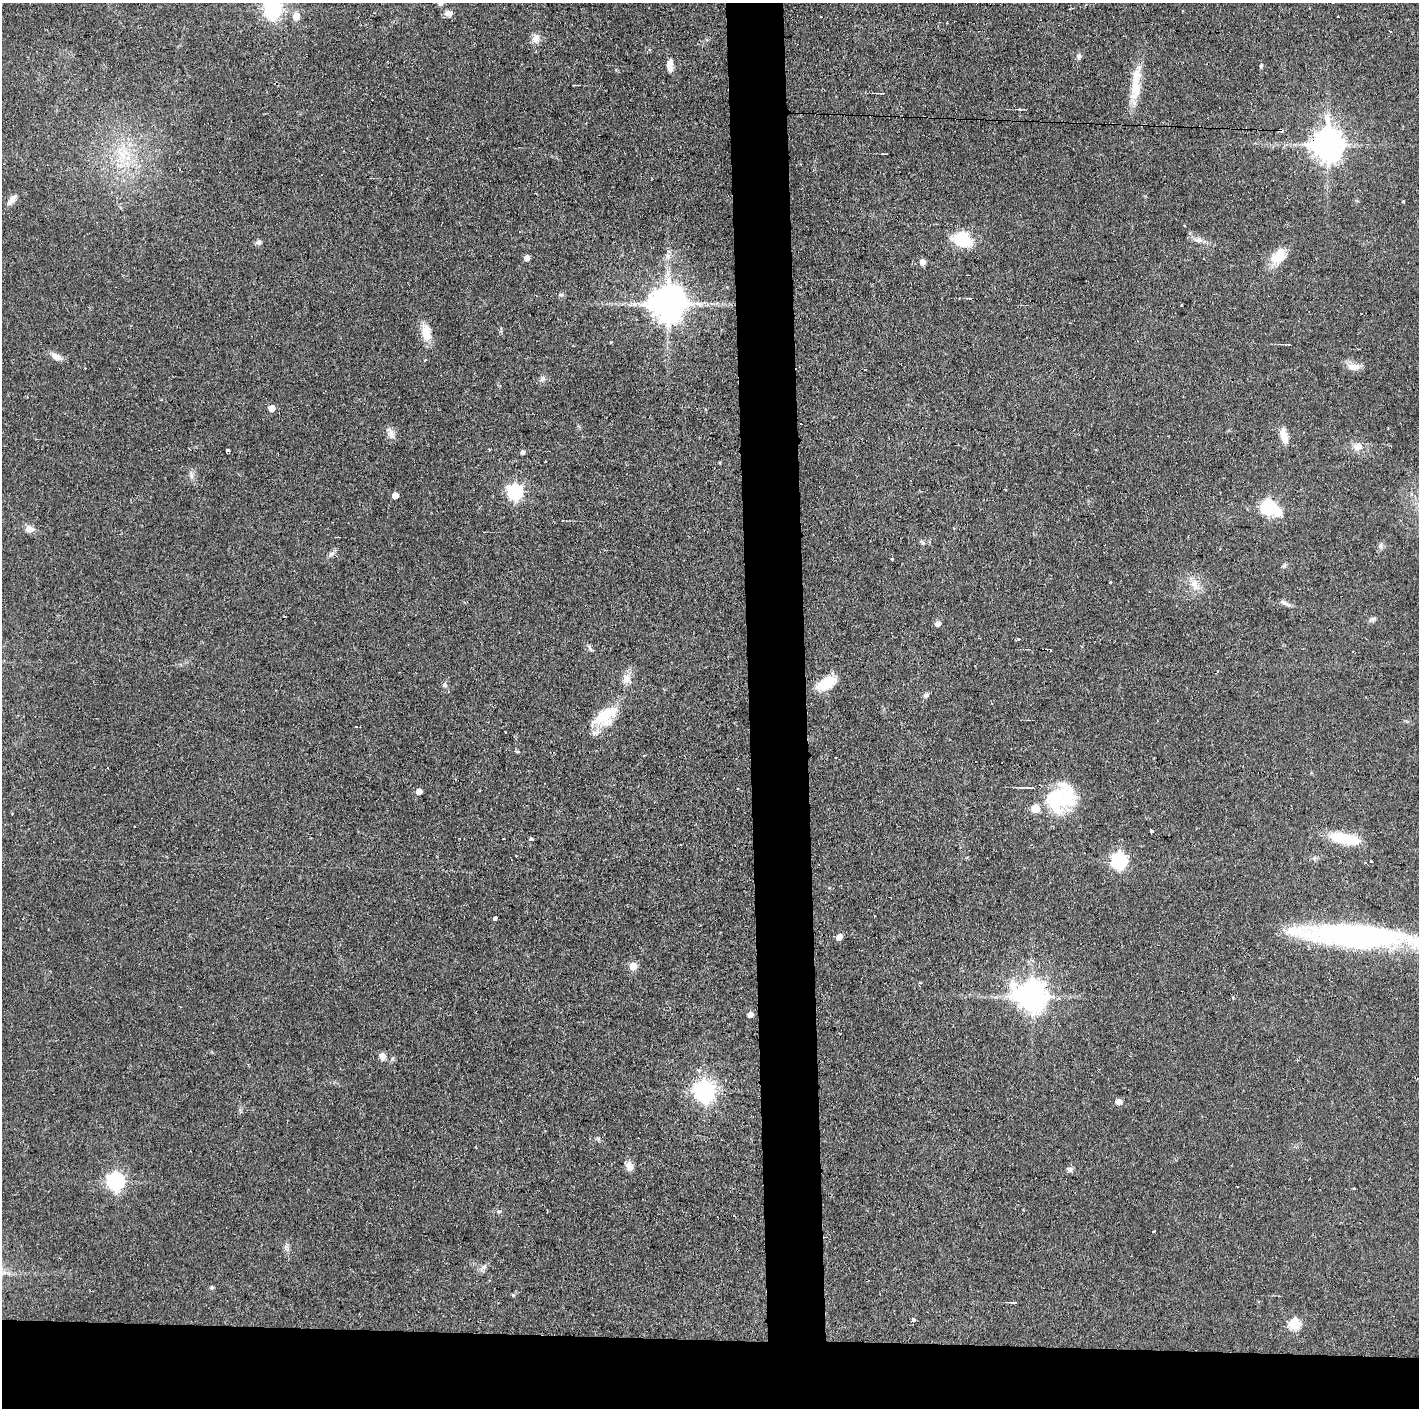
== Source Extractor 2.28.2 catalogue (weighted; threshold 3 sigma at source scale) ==
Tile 8 of 3 x 3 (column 2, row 3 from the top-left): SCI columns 1418-2834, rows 1-1406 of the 4251 x 4218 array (HDU 1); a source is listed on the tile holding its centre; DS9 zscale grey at full resolution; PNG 1421 x 1410 px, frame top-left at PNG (2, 3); no overlay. Shown black and unused: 9% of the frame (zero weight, under 2 of 3 exposures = <1% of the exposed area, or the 3 px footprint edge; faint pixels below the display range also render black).
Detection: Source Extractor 2.28.2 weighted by HDU 2 'WHT'; one run over the whole footprint, this tile lists its part. Background 0.0829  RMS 0.0065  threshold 0.0291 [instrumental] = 3 sigma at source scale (4.5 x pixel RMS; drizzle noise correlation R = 1.50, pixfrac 1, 0.05/0.05 arcsec/px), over >= 5 px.
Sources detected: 111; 2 inside a brighter object's white glare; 9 cosmic-ray / hot-pixel residue — not listed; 3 inside a brighter listed object's ellipse — not listed separately; the other 97 listed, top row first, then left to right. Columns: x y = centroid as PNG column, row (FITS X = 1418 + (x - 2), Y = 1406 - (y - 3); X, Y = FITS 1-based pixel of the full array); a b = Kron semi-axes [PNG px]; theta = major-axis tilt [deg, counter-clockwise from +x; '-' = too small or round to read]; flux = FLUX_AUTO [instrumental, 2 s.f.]
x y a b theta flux
272 9 7 7 - 230
1183 11 3 2 - 0.58
448 13 11 8 2 3.1
296 16 6 5 - 9.6
536 39 12 10 67 4.2
1079 56 7 6 - 1.6
669 65 13 6 90 5.9
1261 66 4 3 - 2.3
1136 88 38 14 76 16
1281 130 3 3 - 5.9
1327 145 10 9 - 1000
122 154 13 6 -45 6.2
12 200 16 7 49 3.9
1403 201 3 3 - 1.1
962 239 20 14 -25 26
1199 240 10 7 -32 3
258 242 8 6 26 1.7
1278 256 22 15 51 13
527 258 5 5 - 4.2
922 262 6 5 - 4.9
561 295 6 5 - 1.2
667 303 10 10 - 1700
1182 306 3 3 - 1.4
426 332 23 11 -86 9.8
56 356 15 8 -26 4.4
425 360 3 3 - 0.88
1354 367 17 8 -3 5.8
542 379 9 5 62 1.8
161 400 3 3 - 0.84
271 408 5 5 - 7.2
391 433 11 8 85 3.7
1284 436 19 8 -74 6.8
1358 446 12 10 11 5.4
228 451 4 3 - 6.8
522 452 4 4 - 2
191 475 10 5 -83 2.3
1005 489 3 2 - 0.93
515 491 7 7 - 150
1411 494 6 4 -74 0.93
395 495 5 5 - 7.2
1268 507 7 6 - 120
954 528 4 3 - 0.53
29 529 12 8 -6 4.2
922 542 8 5 -46 1.4
1381 547 8 4 -60 1.5
331 554 8 6 28 2
892 559 3 3 - 0.63
1284 565 6 5 - 1.1
1110 582 3 3 - 1.2
1194 584 12 10 66 5.7
1284 603 16 4 -24 2.6
1373 619 6 6 - 1.4
938 624 5 5 - 3.6
1018 639 3 3 - 1.2
590 648 9 4 -60 1.5
1217 672 3 3 - 1.3
627 678 14 10 -48 4.9
826 683 26 13 28 15
444 685 7 6 - 1.7
926 695 7 6 - 1.8
605 715 32 16 35 24
517 751 4 3 - 4.4
644 755 3 2 - 0.6
1028 788 10 3 -4 1.3
738 789 3 2 - 0.72
419 791 5 4 - 5.7
1061 798 43 30 61 43
1151 831 3 3 - 1.3
503 839 2 2 - 0.84
1345 839 35 11 -12 23
531 840 3 3 - 20
680 845 2 2 - 0.7
1119 861 7 7 - 170
1371 861 3 3 - 0.92
495 918 4 3 - 7.6
1357 936 99 18 -4 210
839 937 6 5 - 4.9
633 966 5 5 - 13
920 983 3 3 - 1.1
1032 996 10 9 - 900
1233 998 3 3 - 1.3
750 1014 5 5 - 4.5
382 1056 8 7 - 3.9
704 1091 7 7 - 390
1119 1101 5 5 - 4.6
629 1166 9 8 - 5.5
1070 1169 7 7 - 2
116 1181 7 7 - 220
1354 1189 3 2 - 1.1
499 1211 6 3 18 0.84
1154 1231 3 2 - 0.58
484 1267 10 6 44 2.4
211 1287 5 5 - 1
513 1295 5 4 - 0.88
1014 1302 8 3 5 0.93
913 1320 4 4 - 1.6
1294 1324 6 6 - 44
Overlapping masked pixels (flux is a lower limit): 3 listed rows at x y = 1281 130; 1327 145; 1032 996
Isophote crosses this tile's border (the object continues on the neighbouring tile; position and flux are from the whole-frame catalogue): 2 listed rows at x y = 272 9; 1357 936
Unlisted compact peaks at least as high as the median listed source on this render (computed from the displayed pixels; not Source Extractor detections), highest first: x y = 668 256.